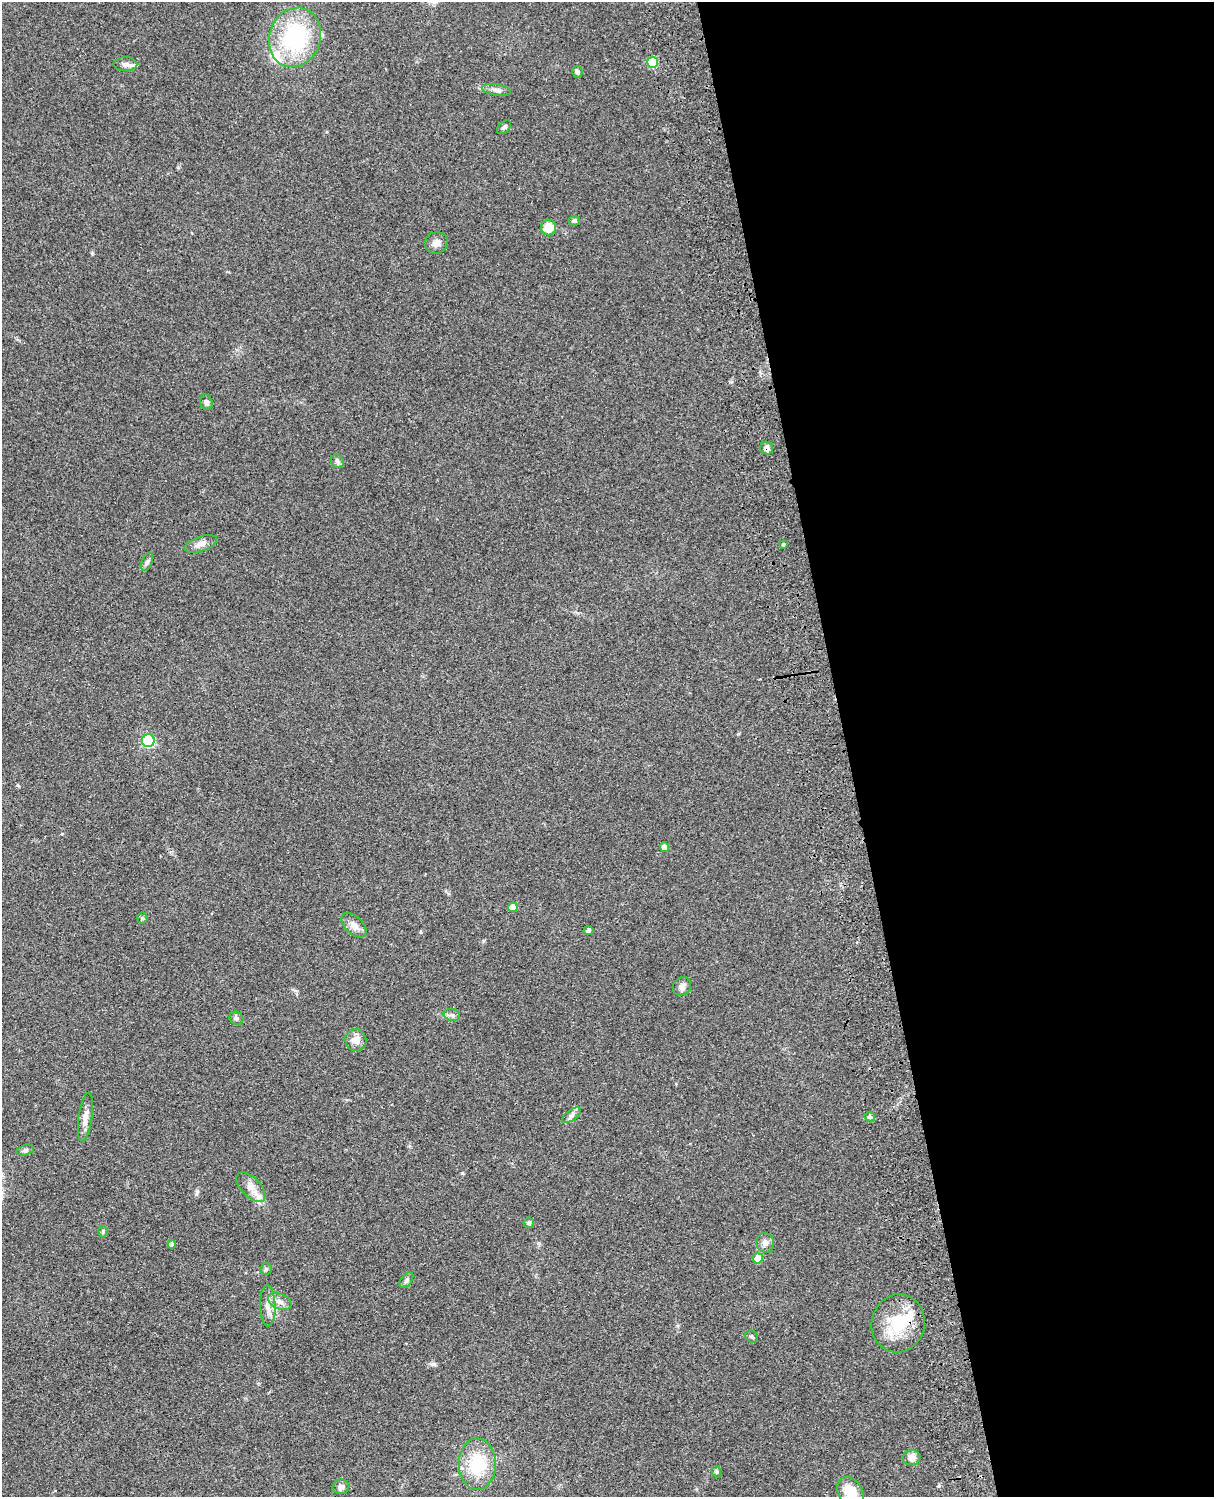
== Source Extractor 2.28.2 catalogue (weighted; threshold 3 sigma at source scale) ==
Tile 8 of 4 x 3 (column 4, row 2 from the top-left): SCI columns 3757-4968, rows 1773-3267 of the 5087 x 4927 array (HDU 1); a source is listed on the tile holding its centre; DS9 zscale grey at full resolution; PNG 1216 x 1499 px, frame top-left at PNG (2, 2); each listed source drawn as its Kron ellipse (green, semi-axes under 4 px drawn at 4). Shown black and unused: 30% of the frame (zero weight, under 3 of 4 exposures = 6% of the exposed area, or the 3 px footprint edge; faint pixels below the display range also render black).
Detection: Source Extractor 2.28.2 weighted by HDU 2 'WHT'; one run over the whole footprint, this tile lists its part. Background 0.0802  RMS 0.0058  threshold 0.0262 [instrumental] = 3 sigma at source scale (4.5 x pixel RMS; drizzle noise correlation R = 1.50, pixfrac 1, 0.05/0.05 arcsec/px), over >= 5 px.
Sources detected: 50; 4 inside a brighter listed object's ellipse — not listed separately; the other 46 listed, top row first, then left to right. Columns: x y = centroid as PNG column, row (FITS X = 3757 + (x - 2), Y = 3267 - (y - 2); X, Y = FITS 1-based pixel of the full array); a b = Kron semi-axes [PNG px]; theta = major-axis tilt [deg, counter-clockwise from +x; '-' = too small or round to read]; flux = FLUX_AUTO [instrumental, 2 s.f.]
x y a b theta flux
295 37 30 25 69 55
653 62 5 5 - 25
125 64 12 7 0 2.3
577 72 6 5 - 1.4
496 90 15 5 -8 2.3
504 127 8 5 45 1.2
574 221 5 5 - 1.2
549 227 8 7 - 8.4
436 243 12 10 21 3.2
206 402 8 6 -73 1.8
767 448 6 6 - 2.9
337 461 7 6 - 1.4
201 544 17 7 18 4
783 544 4 3 - 0.85
147 562 10 5 66 1.4
148 741 6 6 - 68
665 847 5 4 - 4.5
513 907 5 4 - 6.2
142 918 5 5 - 0.73
354 925 15 9 -44 4.1
588 931 5 4 - 1.2
682 986 10 8 40 2.6
452 1015 8 6 -14 1.6
236 1018 7 6 - 1.4
356 1040 11 10 - 4.5
571 1115 11 5 36 1.9
85 1117 25 7 82 4.9
870 1117 5 4 - 1.6
25 1150 8 5 15 1.3
251 1187 18 9 -46 5.7
529 1223 5 5 - 1.4
103 1232 6 5 - 0.79
765 1243 10 9 - 2.8
172 1244 4 4 - 1.7
758 1258 5 5 - 8.3
266 1269 6 5 - 0.98
406 1280 9 5 54 1.3
280 1302 12 7 -23 3.3
268 1306 21 7 -88 5
898 1323 29 26 74 27
752 1337 6 5 - 1.1
912 1458 9 7 9 4.1
477 1464 25 18 -89 27
716 1472 6 4 -69 0.8
341 1487 8 7 - 2.6
850 1492 16 11 -57 14
Overlapping masked pixels (flux is a lower limit): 2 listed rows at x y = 767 448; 898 1323
Isophote crosses this tile's border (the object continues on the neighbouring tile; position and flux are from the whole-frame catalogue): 1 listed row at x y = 850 1492
Unlisted compact peaks at least as high as the median listed source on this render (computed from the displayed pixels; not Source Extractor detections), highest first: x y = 462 1173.